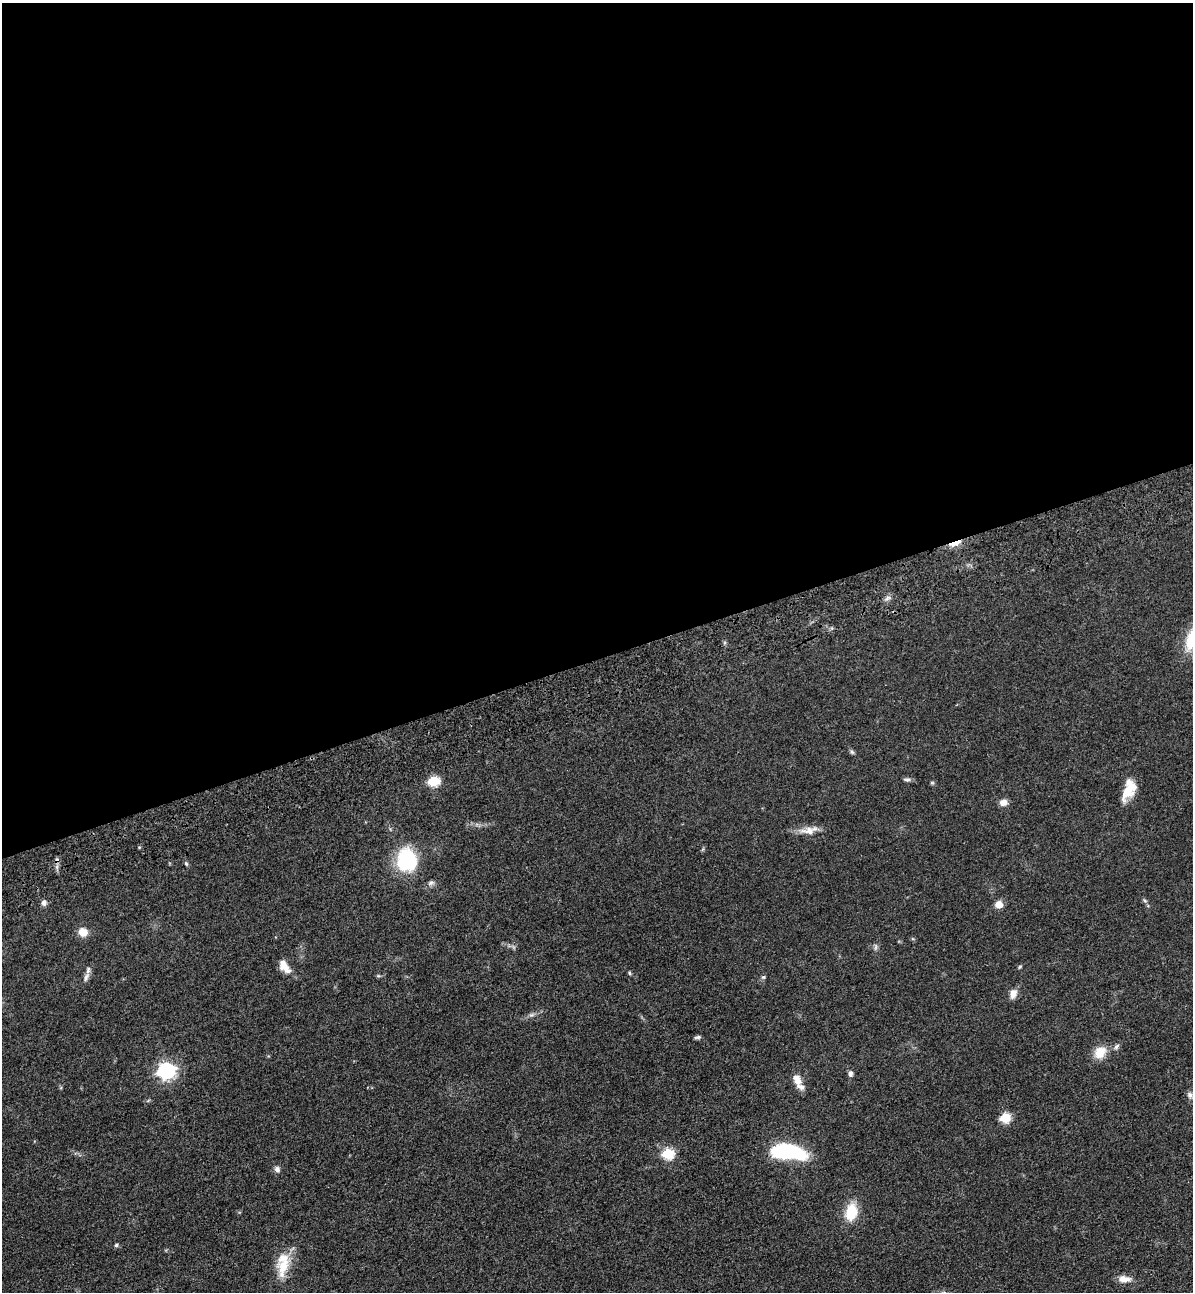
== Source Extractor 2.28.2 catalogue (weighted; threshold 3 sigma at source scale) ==
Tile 2 of 4 x 4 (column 2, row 1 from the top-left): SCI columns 1499-2689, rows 3984-5273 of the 5261 x 5389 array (HDU 1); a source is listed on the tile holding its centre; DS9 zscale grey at full resolution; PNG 1195 x 1294 px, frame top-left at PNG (2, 3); no overlay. Shown black and unused: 51% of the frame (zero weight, under 3 of 4 exposures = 6% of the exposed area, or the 3 px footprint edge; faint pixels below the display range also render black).
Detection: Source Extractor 2.28.2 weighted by HDU 2 'WHT'; one run over the whole footprint, this tile lists its part. Background 0.0538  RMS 0.0057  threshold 0.0259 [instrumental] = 3 sigma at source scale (4.5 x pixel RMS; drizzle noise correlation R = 1.50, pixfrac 1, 0.05/0.05 arcsec/px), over >= 5 px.
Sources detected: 43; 1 cosmic-ray / hot-pixel residue — not listed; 2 inside a brighter listed object's ellipse — not listed separately; the other 40 listed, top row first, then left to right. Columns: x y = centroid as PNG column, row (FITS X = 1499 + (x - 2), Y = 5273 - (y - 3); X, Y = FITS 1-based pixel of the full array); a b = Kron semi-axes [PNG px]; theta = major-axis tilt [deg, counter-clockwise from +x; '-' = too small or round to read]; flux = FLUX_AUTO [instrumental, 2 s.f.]
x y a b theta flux
955 543 18 6 19 5.6
887 598 10 5 27 1.8
852 752 7 4 -45 0.99
907 780 11 5 -4 1.4
433 781 6 5 - 45
932 783 6 4 0 0.71
1129 790 23 11 66 12
1003 802 9 8 - 3.6
809 831 24 10 -1 6.5
406 861 11 10 - 72
186 864 7 4 -62 0.91
431 883 8 7 - 1.6
1145 900 7 4 -45 0.91
44 903 8 6 -79 1.9
999 905 5 5 - 12
83 932 8 7 - 7.9
875 947 9 4 81 1.3
1020 967 5 4 - 0.65
285 968 17 10 -46 5.9
629 973 5 4 - 0.73
378 976 6 4 -1 0.72
86 977 15 6 65 2.7
763 977 7 5 21 0.97
1013 993 12 8 76 4.2
532 1015 8 6 19 1.5
697 1037 8 4 9 1.2
1116 1046 8 5 50 1.5
1100 1052 15 12 49 9.4
166 1071 7 7 - 190
850 1074 7 6 - 1.7
797 1079 15 9 -60 5.3
1190 1095 9 7 -60 2
1005 1118 6 5 - 33
788 1152 35 14 -7 47
668 1154 6 6 - 46
277 1169 8 7 - 2.1
851 1212 19 12 79 16
116 1245 5 4 - 1.1
283 1266 28 17 80 14
1124 1279 16 8 -2 5
Overlapping masked pixels (flux is a lower limit): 1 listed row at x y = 955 543